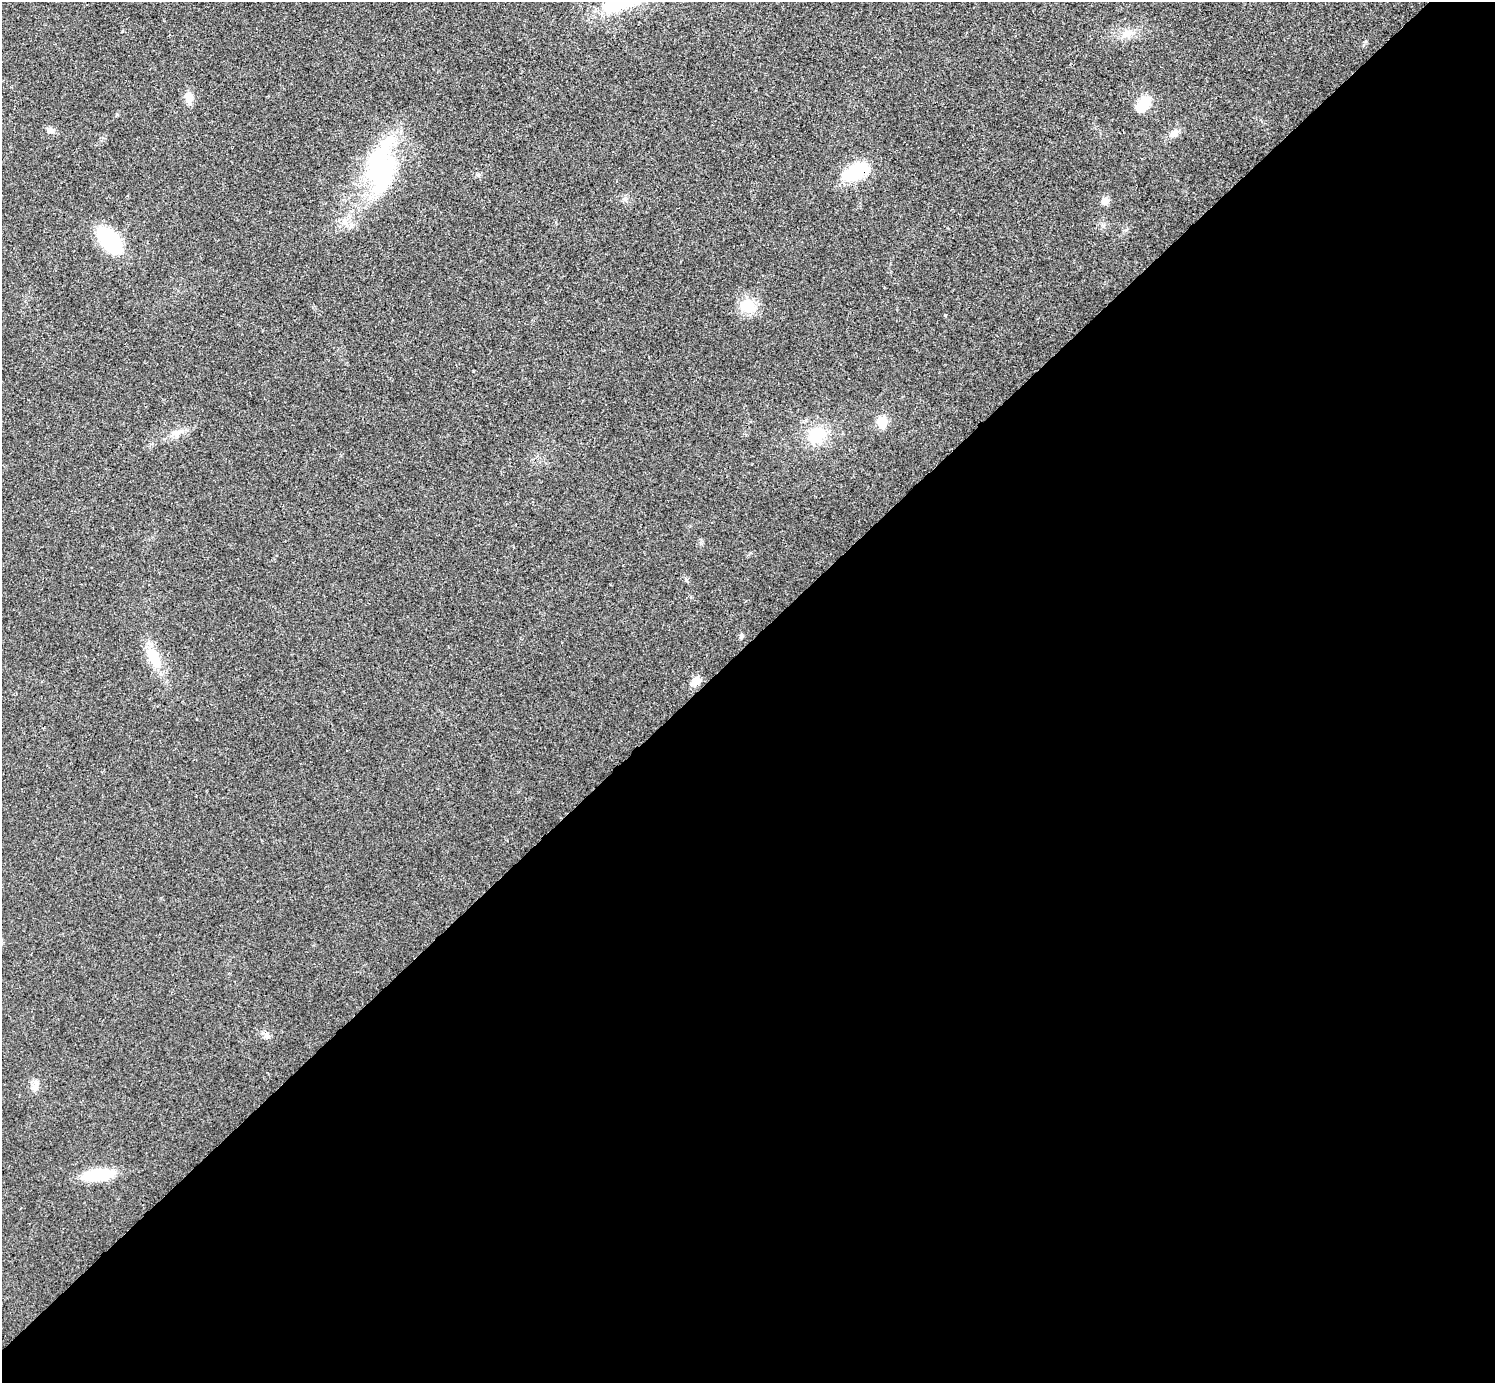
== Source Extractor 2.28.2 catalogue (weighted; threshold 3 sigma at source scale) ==
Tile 15 of 4 x 4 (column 3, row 4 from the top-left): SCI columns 2992-4484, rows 160-1540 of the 5985 x 5985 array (HDU 1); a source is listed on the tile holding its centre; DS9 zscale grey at full resolution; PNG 1497 x 1385 px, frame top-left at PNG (2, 2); no overlay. Shown black and unused: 53% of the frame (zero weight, under 3 of 4 exposures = <1% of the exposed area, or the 3 px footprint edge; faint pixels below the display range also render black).
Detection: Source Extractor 2.28.2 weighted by HDU 2 'WHT'; one run over the whole footprint, this tile lists its part. Background 0.0219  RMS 0.0054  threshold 0.0245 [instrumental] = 3 sigma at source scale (4.5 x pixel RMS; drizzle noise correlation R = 1.50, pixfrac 1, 0.05/0.05 arcsec/px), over >= 5 px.
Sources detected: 21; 1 inside a brighter listed object's ellipse — not listed separately; the other 20 listed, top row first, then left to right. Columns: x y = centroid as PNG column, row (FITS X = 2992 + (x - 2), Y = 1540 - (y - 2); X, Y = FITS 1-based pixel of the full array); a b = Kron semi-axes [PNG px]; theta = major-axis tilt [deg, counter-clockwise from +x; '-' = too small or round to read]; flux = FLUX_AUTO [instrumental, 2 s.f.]
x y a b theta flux
1126 34 15 10 12 5.4
189 97 15 10 -86 4.4
1144 103 17 9 52 16
50 130 9 7 -44 2
1174 133 13 8 42 3.5
381 170 57 36 -88 71
855 172 35 15 23 24
1105 201 10 8 47 3.2
109 241 33 18 -49 33
748 306 21 17 -7 11
945 315 4 3 - 0.45
882 422 13 11 84 6.4
816 435 19 15 40 18
686 579 6 4 -20 0.8
741 636 7 4 89 0.88
154 657 26 13 -67 15
696 681 13 9 48 4.9
266 1035 9 4 -19 1.5
35 1085 15 7 67 3.1
98 1175 28 11 8 26
Overlapping masked pixels (flux is a lower limit): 1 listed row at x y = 855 172
Unlisted compact peaks at least as high as the median listed source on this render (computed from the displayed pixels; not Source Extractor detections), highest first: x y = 1126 230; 1366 41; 122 31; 117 114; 478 175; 625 199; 750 553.